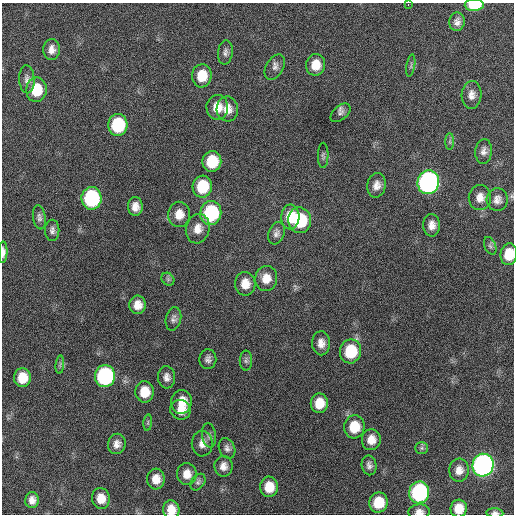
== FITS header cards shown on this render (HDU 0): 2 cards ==
NAXIS1  =                  512 / Axis length
NAXIS2  =                  512 / Axis length

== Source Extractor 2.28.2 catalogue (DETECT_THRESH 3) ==
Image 512 x 512 px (HDU 0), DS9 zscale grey, 1 PNG px = 1 image px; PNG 516 x 516 px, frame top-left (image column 1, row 512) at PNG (2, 3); each listed source drawn as its Kron ellipse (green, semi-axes under 4 px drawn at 4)
Background 235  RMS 16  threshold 46.9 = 3 sigma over >= 5 px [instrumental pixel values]
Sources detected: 80; all 80 listed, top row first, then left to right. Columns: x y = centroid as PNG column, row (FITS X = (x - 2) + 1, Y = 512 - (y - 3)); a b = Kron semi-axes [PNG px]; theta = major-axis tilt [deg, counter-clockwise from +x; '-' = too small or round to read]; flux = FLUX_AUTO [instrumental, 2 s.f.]
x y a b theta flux
408 4 3 2 - 5700
474 5 9 6 1 39000
457 22 9 7 82 5600
52 50 10 8 90 7400
225 52 12 7 83 4500
316 65 11 9 80 15000
411 65 11 3 81 2000
275 67 14 8 59 5300
202 76 11 10 - 23000
27 79 14 7 -87 5200
36 90 12 10 86 31000
471 95 14 10 87 7900
217 107 12 11 - 15000
227 109 12 10 -83 12000
340 113 12 7 41 3800
118 125 11 9 85 69000
450 142 8 4 -90 2200
484 151 12 8 84 5600
323 155 13 5 90 2700
212 162 10 9 - 37000
428 182 12 10 76 400000
377 185 12 9 79 8500
202 187 11 9 82 40000
91 198 11 10 - 120000
480 198 12 11 - 9400
497 200 11 10 - 6900
135 207 9 7 -88 8500
211 213 12 10 81 97000
179 214 12 11 - 12000
39 217 12 6 -82 3800
290 217 12 9 87 26000
300 220 13 11 -81 54000
432 225 11 8 -89 8500
198 229 15 12 76 12000
52 230 10 7 -90 4200
276 233 11 8 68 4900
490 246 9 5 -68 2700
3 252 11 4 89 5300
509 254 11 8 82 24000
266 278 12 11 - 13000
168 279 7 5 -46 2500
245 284 12 10 -88 14000
138 305 9 8 - 11000
173 319 12 7 78 4400
321 343 12 9 -88 8900
350 351 12 10 78 47000
208 359 10 8 87 4500
246 361 10 6 90 3100
60 365 9 3 85 2300
105 376 11 10 - 160000
167 377 11 8 -87 6000
22 378 9 8 - 21000
144 392 10 9 - 21000
181 402 12 10 82 16000
319 403 10 8 82 18000
180 410 10 9 - 13000
148 423 8 3 85 1500
354 427 11 10 - 27000
209 435 12 7 -82 4000
371 440 10 9 - 12000
117 444 10 8 75 7100
202 444 12 10 -90 8200
227 448 10 8 -66 4400
422 448 7 6 - 2500
369 465 10 7 -79 4400
483 465 11 10 - 490000
223 466 10 9 - 7400
459 470 11 10 - 9100
187 474 11 10 - 11000
156 479 10 9 - 12000
198 482 9 6 53 3100
269 487 10 9 - 20000
419 492 11 10 - 160000
101 498 10 9 - 15000
32 500 8 7 - 6800
378 502 10 9 - 30000
459 508 9 8 - 17000
171 510 9 8 - 14000
419 512 11 7 2 6900
495 513 8 4 -3 2900
At the frame edge (FLAGS 8, measured only in part): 8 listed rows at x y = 408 4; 474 5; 3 252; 509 254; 459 508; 171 510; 419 512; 495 513